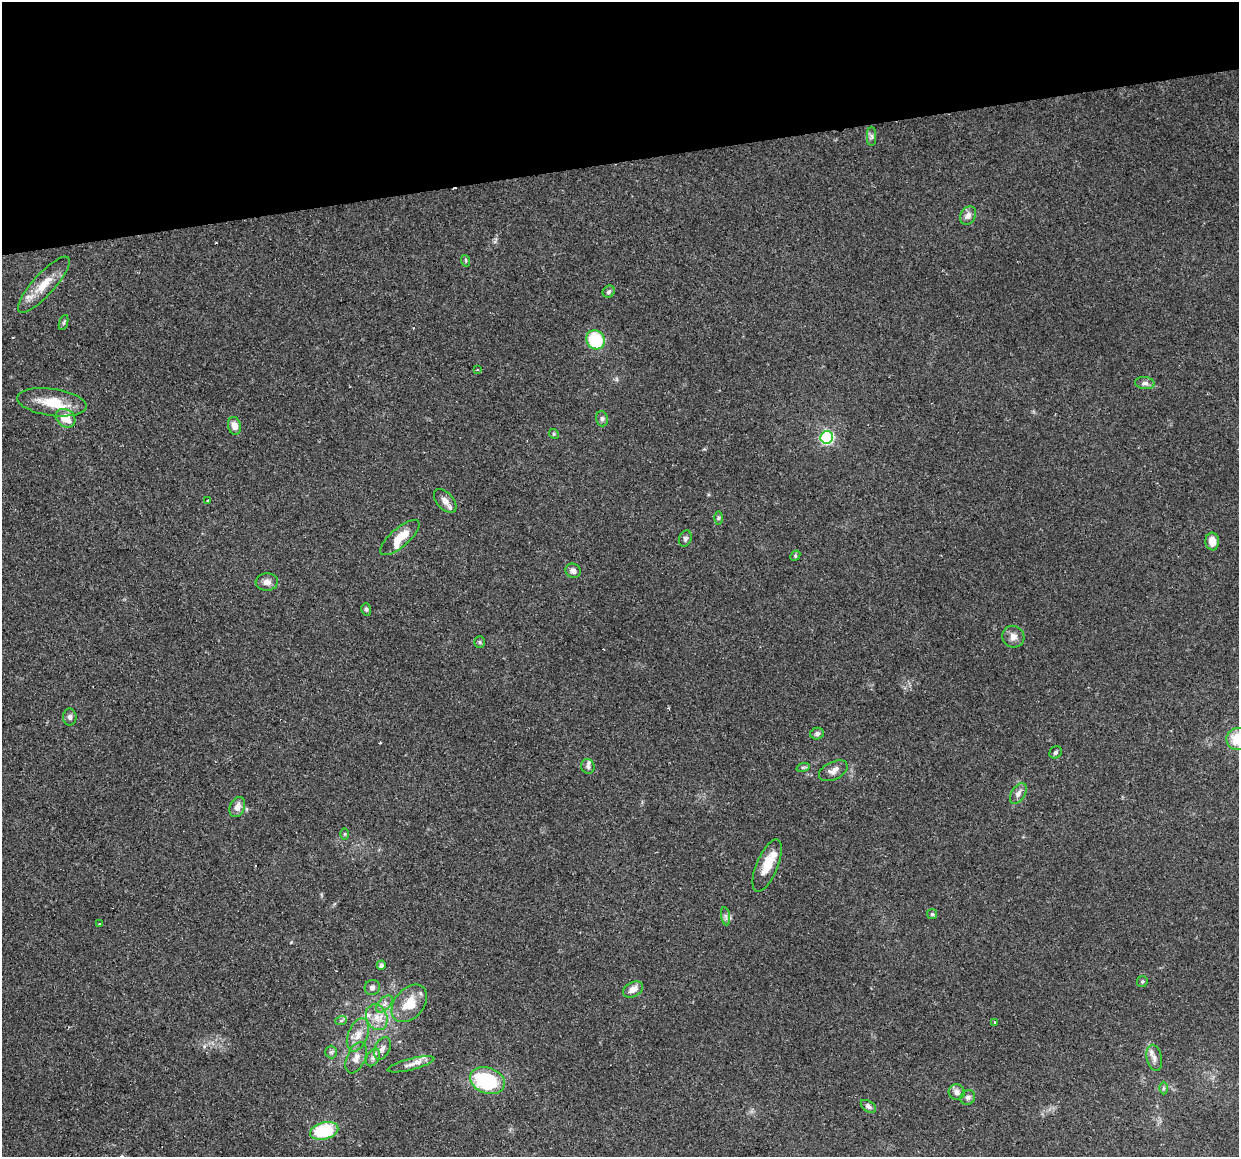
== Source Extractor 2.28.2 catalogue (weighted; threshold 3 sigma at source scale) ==
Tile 3 of 4 x 4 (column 3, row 1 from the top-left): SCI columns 2476-3712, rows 3546-4700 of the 4950 x 4733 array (HDU 1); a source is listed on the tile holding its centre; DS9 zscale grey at full resolution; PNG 1241 x 1159 px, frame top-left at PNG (2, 2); each listed source drawn as its Kron ellipse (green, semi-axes under 4 px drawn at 4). Shown black and unused: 14% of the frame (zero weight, under 2 of 3 exposures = <1% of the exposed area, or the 3 px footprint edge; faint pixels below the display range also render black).
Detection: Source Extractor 2.28.2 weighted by HDU 2 'WHT'; one run over the whole footprint, this tile lists its part. Background 0.15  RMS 0.0064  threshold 0.0286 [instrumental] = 3 sigma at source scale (4.5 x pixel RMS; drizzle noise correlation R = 1.50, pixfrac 1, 0.0396/0.0396 arcsec/px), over >= 5 px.
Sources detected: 66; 3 inside a brighter listed object's ellipse — not listed separately; the other 63 listed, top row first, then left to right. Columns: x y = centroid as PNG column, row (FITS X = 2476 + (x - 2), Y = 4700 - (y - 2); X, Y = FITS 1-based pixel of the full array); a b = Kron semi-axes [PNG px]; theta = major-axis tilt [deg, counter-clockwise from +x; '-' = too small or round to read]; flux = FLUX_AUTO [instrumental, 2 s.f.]
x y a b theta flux
872 136 9 4 90 1.6
968 216 9 7 60 3.5
466 261 6 3 -72 0.76
44 285 36 11 48 14
609 292 6 5 - 1.5
64 322 8 3 71 0.93
595 340 10 8 -54 34
477 369 3 3 - 0.72
1145 383 10 6 -7 2.2
52 402 35 13 -8 18
66 418 10 8 -39 11
602 419 8 6 -75 1.5
234 426 9 6 -75 5.2
554 434 5 4 - 0.82
827 437 6 6 - 93
207 500 3 2 - 0.58
445 501 14 8 -47 4.5
718 518 7 4 90 0.94
400 538 25 9 41 11
685 539 8 6 69 1.7
1212 541 9 6 -83 6.5
795 556 6 4 48 0.86
573 571 8 7 - 2.5
267 582 11 8 5 3.6
366 609 6 5 - 1.2
1013 637 11 11 - 4
480 642 6 5 - 1
70 717 8 7 - 2.1
817 734 7 5 14 1.7
1238 739 11 11 - 17
1056 752 7 5 45 1.2
588 766 7 6 - 1.5
803 767 7 4 17 1.1
833 771 15 8 26 4
1018 794 11 6 58 2.8
237 807 10 7 67 4.5
345 834 6 4 -90 0.9
767 865 28 10 67 13
932 914 5 5 - 1
726 916 9 4 -81 1.7
100 924 3 3 - 1.2
381 965 4 4 - 2.3
1142 981 6 5 - 1.1
372 988 8 7 - 2.1
633 989 11 7 28 4.9
409 1003 21 14 49 13
384 1004 10 6 46 2.7
377 1017 13 10 -67 6.9
341 1021 6 3 20 0.88
995 1022 3 3 - 1.4
358 1035 17 9 69 6.8
382 1048 12 7 66 3.2
331 1052 6 6 - 1.3
373 1057 9 6 63 2.3
356 1058 16 9 66 4.5
1154 1058 13 7 -78 3.6
411 1064 24 5 14 5
487 1081 18 13 -20 47
1163 1088 6 4 89 1.1
957 1092 8 7 - 3.3
968 1097 8 7 - 2
868 1106 8 5 -35 1.9
324 1131 14 8 14 36
Isophote crosses this tile's border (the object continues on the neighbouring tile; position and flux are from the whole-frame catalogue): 1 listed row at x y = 1238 739